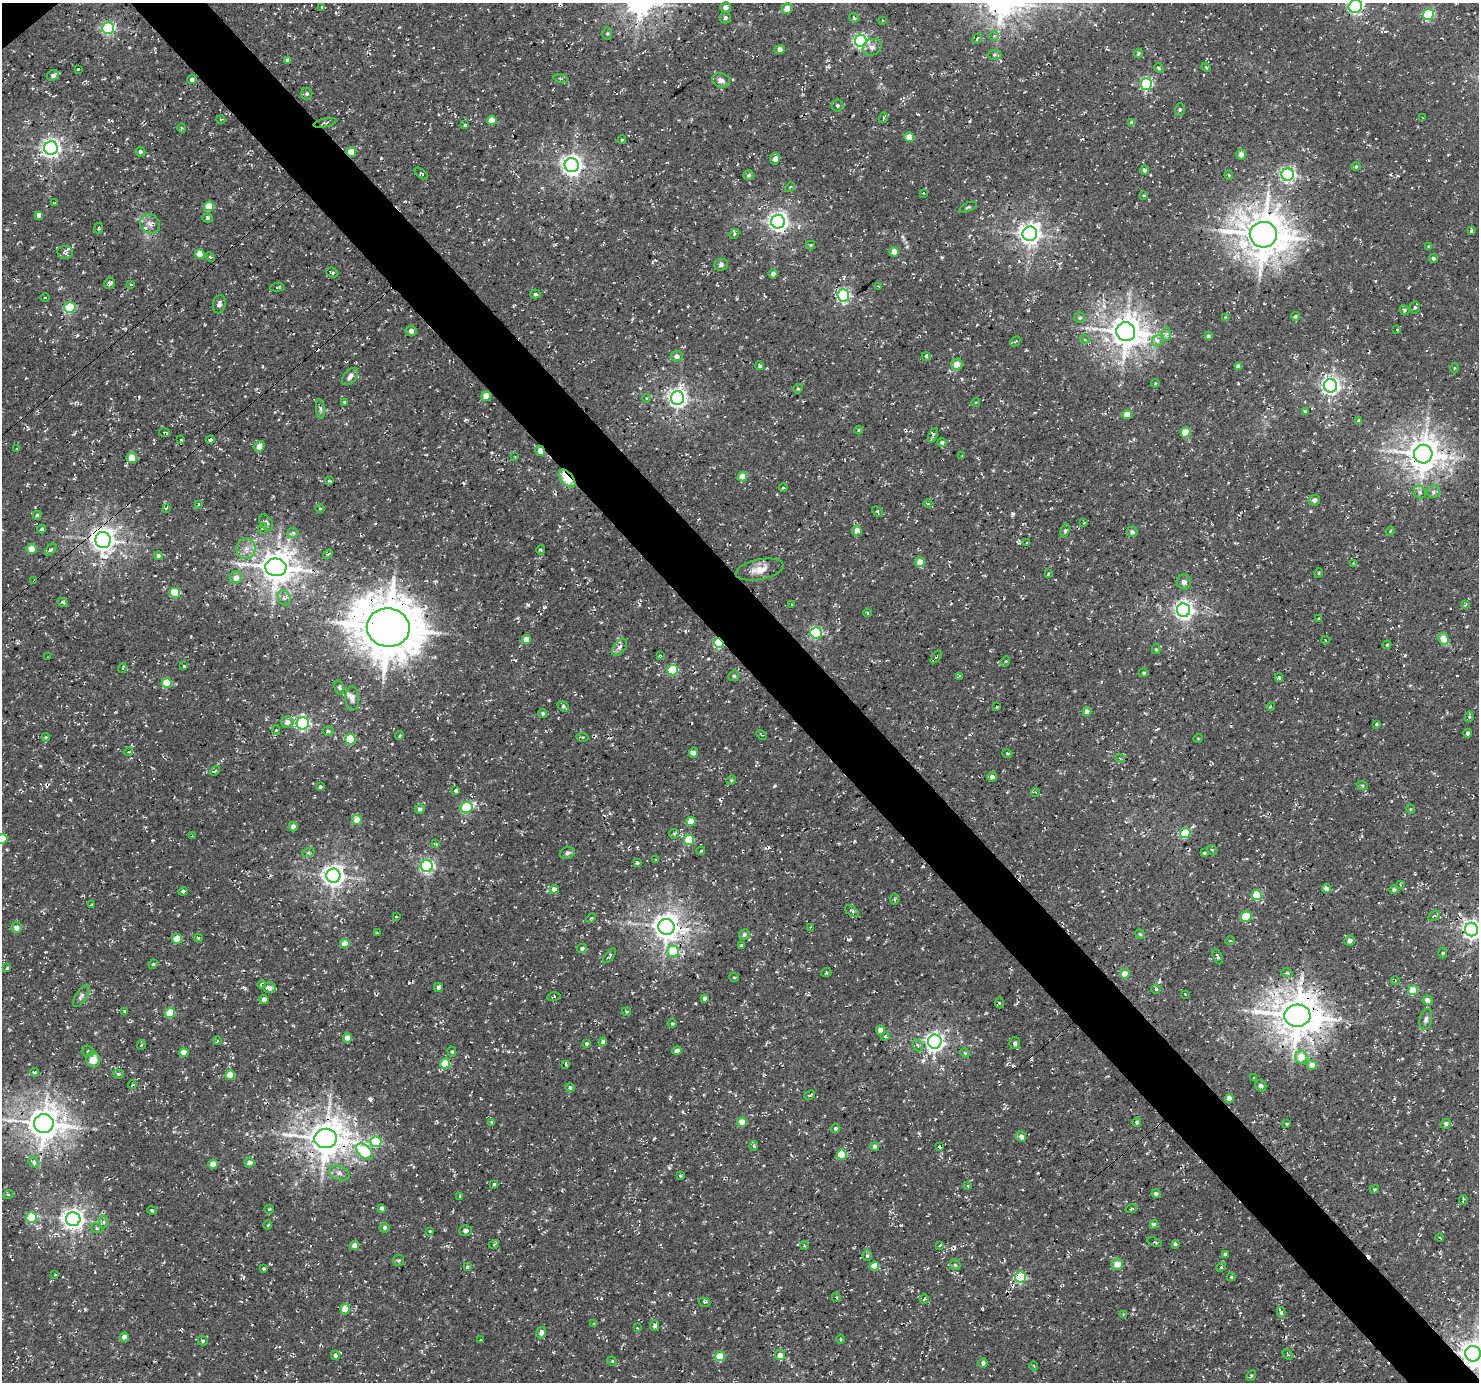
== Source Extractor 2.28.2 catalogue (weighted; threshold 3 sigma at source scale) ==
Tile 6 of 4 x 4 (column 2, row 2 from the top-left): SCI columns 1574-3050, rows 3072-4451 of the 6095 x 6076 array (HDU 1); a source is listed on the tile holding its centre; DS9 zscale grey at full resolution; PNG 1481 x 1384 px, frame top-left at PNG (2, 3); each listed source drawn as its Kron ellipse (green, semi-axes under 4 px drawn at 4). Shown black and unused: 5% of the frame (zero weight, under 3 of 4 exposures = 8% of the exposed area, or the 3 px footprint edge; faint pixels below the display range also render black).
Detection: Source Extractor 2.28.2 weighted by HDU 2 'WHT'; one run over the whole footprint, this tile lists its part. Background 5.15e-04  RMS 0.0023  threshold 0.0104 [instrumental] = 3 sigma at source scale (4.5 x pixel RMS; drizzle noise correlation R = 1.50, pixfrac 1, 0.0396/0.0396 arcsec/px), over >= 5 px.
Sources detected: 430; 9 cosmic-ray / hot-pixel residue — neither listed nor drawn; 3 inside a brighter listed object's ellipse — not listed separately; the other 418 listed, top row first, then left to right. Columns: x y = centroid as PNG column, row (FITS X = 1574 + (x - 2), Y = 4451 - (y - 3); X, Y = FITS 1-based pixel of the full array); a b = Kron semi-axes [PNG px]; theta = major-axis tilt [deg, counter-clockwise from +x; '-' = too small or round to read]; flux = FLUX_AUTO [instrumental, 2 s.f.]
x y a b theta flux
1355 6 7 6 - 52
322 7 4 3 - 0.29
725 7 5 5 - 1.2
787 8 5 5 - 2.4
1428 15 5 5 - 23
725 18 6 5 - 0.49
854 18 5 4 - 0.45
882 20 4 2 - 0.15
108 28 6 6 - 35
607 33 6 5 - 0.39
994 36 5 5 - 0.4
977 38 6 2 62 0.29
861 41 6 6 - 50
872 47 9 8 - 1.1
780 50 5 4 - 1
1138 53 5 4 - 0.37
994 55 7 5 1 0.45
288 60 4 4 - 1.1
1206 67 5 3 - 0.32
1159 68 5 3 - 0.3
78 69 3 2 - 0.2
53 75 6 5 - 0.9
561 78 7 3 -9 0.29
192 80 4 4 - 0.63
721 80 9 7 -18 1
1146 84 6 5 - 32
307 94 6 6 - 0.53
837 106 6 6 - 0.45
1180 110 6 5 - 0.43
883 118 5 3 - 0.26
1423 118 3 2 - 0.16
221 119 4 3 - 0.22
492 120 5 4 - 4.4
325 123 11 2 13 0.4
1132 123 4 4 - 0.99
465 125 4 4 - 0.33
181 128 5 3 - 0.23
909 137 5 4 - 3.2
622 140 4 4 - 0.22
51 148 7 7 - 99
140 152 5 4 - 0.53
351 152 5 5 - 2.8
1241 155 5 5 - 1.3
775 159 6 5 - 1.2
572 165 7 7 - 140
1356 166 4 4 - 0.29
1144 170 4 4 - 0.67
421 173 8 3 -39 0.24
749 175 5 4 - 0.49
1229 175 5 4 - 0.37
1288 175 6 6 - 56
790 187 5 3 - 0.28
923 193 3 2 - 0.17
1144 195 4 3 - 0.26
55 203 3 2 - 0.2
209 206 5 5 - 5.1
968 207 9 3 21 0.32
39 215 4 4 - 0.94
207 218 5 4 - 0.49
778 222 7 7 - 110
150 224 10 9 - 1.3
98 228 5 3 - 0.29
1471 231 4 3 - 0.4
734 234 5 4 - 0.38
1030 234 7 7 - 160
1263 235 13 13 - 740
810 245 5 4 - 0.27
1428 246 4 3 - 0.21
65 252 8 6 -8 0.82
894 252 5 4 - 2.8
200 254 5 5 - 5.5
210 257 5 3 - 0.24
1433 258 4 4 - 0.5
721 265 7 6 - 0.64
332 273 6 4 -23 0.33
773 274 4 4 - 0.71
110 283 6 5 - 0.6
131 284 4 2 - 0.18
879 286 3 2 - 0.2
277 287 7 3 6 0.24
535 294 5 4 - 0.39
843 295 6 6 - 38
45 298 5 3 - 0.18
219 304 9 6 77 0.71
1415 307 6 5 - 0.46
70 308 5 5 - 21
1404 310 5 4 - 0.4
1295 316 4 3 - 0.3
1225 317 4 3 - 0.18
1080 318 5 5 - 0.43
1397 329 3 2 - 0.21
411 331 5 5 - 0.84
1126 332 9 9 - 420
1167 334 7 4 89 0.56
1208 336 4 4 - 0.53
1085 340 5 3 - 0.26
1015 341 5 3 - 0.25
1158 341 6 5 - 0.74
677 356 6 5 - 1.2
926 356 4 3 - 0.26
957 364 6 5 - 2.3
760 366 4 4 - 0.47
1238 366 4 4 - 0.93
1454 368 5 3 - 0.21
350 376 10 6 49 1
1155 383 4 3 - 0.25
1330 386 7 6 - 93
798 389 5 4 - 0.3
486 396 4 4 - 3.9
646 398 4 3 - 0.21
678 398 7 6 - 110
345 402 4 3 - 0.35
976 402 4 3 - 0.16
320 409 9 4 -85 0.56
1305 411 4 4 - 0.35
1127 415 4 4 - 3.2
1359 421 4 4 - 0.73
858 430 4 3 - 0.21
1186 432 5 5 - 5.6
165 433 5 2 - 0.26
933 435 8 3 67 0.49
181 440 4 2 - 0.18
210 440 4 3 - 0.45
942 442 4 4 - 0.49
259 446 6 5 - 1.6
16 449 3 2 - 0.17
540 451 5 4 - 2
1423 454 9 9 - 410
962 456 3 2 - 0.2
515 457 2 2 - 0.13
132 458 5 5 - 3.5
742 477 4 4 - 4
567 478 11 6 -50 13
330 481 3 3 - 0.34
783 488 4 3 - 0.24
1420 492 6 5 - 0.53
1434 492 6 6 - 0.62
1314 500 6 5 - 1
199 504 3 2 - 0.2
928 504 4 3 - 0.23
166 508 4 2 - 0.18
320 509 5 3 - 0.23
877 512 6 4 -44 0.29
37 515 4 4 - 0.33
266 522 9 6 -57 0.76
1084 523 3 2 - 0.19
263 528 5 3 - 0.29
42 529 4 3 - 0.37
857 530 5 5 - 2
1065 531 7 4 74 0.54
1390 531 4 3 - 0.2
1132 532 5 5 - 0.66
293 533 5 5 - 0.44
103 540 8 7 - 220
1026 543 3 2 - 0.18
31 549 5 5 - 2.8
246 549 10 9 - 1.9
51 550 7 4 46 0.51
541 550 5 3 - 0.28
328 554 5 3 - 0.29
158 556 4 4 - 0.51
920 562 4 4 - 4
1353 563 3 2 - 0.19
276 567 10 9 - 420
760 570 24 10 12 2.8
1319 573 5 3 - 0.22
1048 574 4 3 - 0.29
236 578 6 6 - 1.7
34 581 3 3 - 0.19
1184 582 7 7 - 0.96
175 593 5 5 - 10
284 598 8 6 -68 0.83
63 602 6 3 -24 0.33
792 605 3 2 - 0.29
1465 605 3 3 - 0.32
1183 610 7 6 - 100
867 613 4 3 - 0.23
1319 618 3 3 - 0.21
388 628 21 19 -9 1100
816 633 5 5 - 25
526 639 4 4 - 3.6
1444 639 6 5 - 5
1325 640 4 2 - 0.16
719 643 5 4 - 19
1387 645 4 3 - 0.24
619 647 10 5 51 0.79
1156 649 5 4 - 0.33
660 655 4 3 - 0.25
48 657 3 2 - 0.14
936 657 7 3 52 0.27
1006 661 5 3 - 0.2
184 666 4 4 - 0.28
123 668 5 3 - 0.26
672 670 5 5 - 16
1143 673 4 3 - 0.3
734 676 5 5 - 0.32
959 676 3 2 - 0.38
1279 678 4 3 - 0.38
167 683 5 5 - 7.6
339 687 7 4 -77 0.6
352 698 12 6 -87 0.96
563 706 6 4 -35 0.42
997 707 4 2 - 0.17
1271 707 4 3 - 0.25
1087 712 4 4 - 2.1
542 713 4 4 - 0.39
1469 717 5 4 - 0.52
287 722 6 5 - 1.3
303 723 6 6 - 42
1376 724 4 3 - 0.29
276 730 5 4 - 0.36
328 731 5 4 - 0.37
1467 733 4 4 - 0.61
762 735 5 3 - 0.24
399 736 4 3 - 0.28
46 737 4 4 - 0.26
582 737 6 2 -9 0.37
1198 738 5 3 - 0.17
350 739 5 5 - 12
128 752 4 3 - 0.2
693 753 5 4 - 1
1007 753 5 3 - 0.23
1120 758 5 4 - 0.29
215 771 6 3 37 0.26
992 777 5 4 - 0.84
731 780 5 4 - 0.31
1362 785 6 3 -19 0.26
320 787 3 3 - 0.34
456 790 3 3 - 0.43
1035 792 4 3 - 0.22
467 808 6 5 - 20
420 809 5 4 - 0.65
1410 809 4 3 - 0.19
357 820 5 5 - 3.5
691 821 5 4 - 3.9
293 827 4 4 - 1.3
1185 833 5 5 - 9.7
674 834 5 4 - 0.29
192 836 3 3 - 0.17
2 839 5 5 - 4.9
689 840 5 5 - 11
436 844 4 4 - 0.24
1212 850 5 4 - 0.29
701 851 4 3 - 0.25
308 853 6 4 18 0.35
567 853 8 5 18 0.51
1204 853 3 3 - 0.35
656 859 4 2 - 0.17
637 863 3 3 - 0.47
427 866 6 6 - 44
333 876 7 7 - 170
1400 885 4 3 - 0.21
554 889 4 4 - 1.2
1327 889 4 4 - 1.6
1394 890 4 4 - 0.59
183 891 4 3 - 0.54
1257 895 5 5 - 8.4
894 899 6 3 -90 0.27
91 905 3 2 - 0.19
852 911 8 4 -36 0.46
1434 916 6 3 35 0.35
396 917 3 2 - 0.17
1246 917 5 5 - 8
591 918 5 4 - 0.3
666 927 8 8 - 290
810 927 4 4 - 0.21
16 928 5 5 - 1.6
1471 930 7 6 - 110
377 933 3 3 - 0.2
744 934 5 5 - 0.63
1140 934 5 4 - 0.24
198 938 4 3 - 0.34
177 939 5 5 - 3.9
1230 941 5 3 - 0.19
1349 941 5 5 - 0.76
345 944 5 4 - 3.7
741 945 4 4 - 0.3
582 948 5 4 - 0.55
673 951 6 6 - 6.3
1443 953 5 3 - 0.3
610 956 9 4 52 0.42
1217 956 8 3 -66 0.38
153 964 4 4 - 0.27
7 968 4 3 - 0.26
826 973 5 3 - 0.27
1287 973 5 3 - 0.29
1125 974 5 4 - 4
734 977 5 3 - 0.18
1395 980 4 3 - 0.21
262 985 4 4 - 0.67
438 987 5 4 - 0.69
269 988 6 5 - 1.3
1156 989 5 5 - 0.34
1413 990 5 5 - 7
1185 994 3 2 - 0.16
81 996 13 5 57 0.78
554 997 6 3 13 0.26
704 998 4 3 - 0.64
264 999 4 4 - 1.3
1427 1000 5 5 - 1.3
999 1003 5 3 - 0.3
125 1011 4 3 - 0.38
627 1011 4 2 - 0.23
170 1013 5 5 - 7.6
1297 1016 13 11 4 680
1426 1019 10 6 78 0.8
672 1023 5 3 - 0.26
881 1030 4 4 - 1.8
885 1036 4 4 - 0.29
347 1038 4 4 - 2.4
217 1041 4 3 - 0.17
603 1042 4 4 - 0.66
935 1042 7 6 - 100
1015 1043 6 5 - 0.7
586 1044 4 4 - 0.39
141 1045 5 3 - 0.26
918 1045 6 5 - 0.57
88 1051 6 5 - 0.59
677 1051 4 4 - 1.5
452 1052 5 4 - 0.36
184 1053 4 4 - 3.2
965 1053 5 4 - 0.29
1301 1057 6 6 - 4.3
93 1060 8 7 - 2.6
445 1064 5 5 - 7.3
566 1064 3 2 - 0.28
1312 1065 5 5 - 2
35 1072 4 4 - 0.42
118 1074 5 4 - 0.33
230 1075 5 4 - 5.4
1254 1078 3 2 - 0.22
132 1085 4 3 - 0.18
1261 1086 6 5 - 0.61
570 1088 5 4 - 0.51
810 1095 5 3 - 0.43
1229 1098 4 4 - 2.2
492 1122 4 3 - 0.3
742 1122 5 4 - 4.3
1137 1122 4 4 - 0.39
44 1124 10 9 - 440
1287 1124 4 3 - 0.25
1446 1124 5 5 - 0.8
835 1128 4 4 - 0.44
1021 1137 5 5 - 1.2
326 1138 11 9 6 510
376 1142 5 5 - 15
754 1146 5 3 - 0.38
939 1146 4 3 - 0.59
875 1147 4 4 - 0.87
365 1152 10 6 -44 11
842 1155 5 5 - 9.7
34 1162 6 4 -50 0.44
249 1163 5 5 - 1.4
213 1164 4 4 - 3.5
339 1173 10 6 -25 1.1
680 1176 3 2 - 0.23
494 1184 4 3 - 0.31
968 1186 4 3 - 0.22
1374 1189 4 3 - 0.28
1156 1194 4 4 - 0.49
8 1195 5 3 - 0.3
460 1196 4 3 - 0.37
1463 1200 5 2 - 0.26
382 1208 4 4 - 0.67
269 1209 5 2 - 0.23
1131 1209 6 4 18 0.26
152 1211 5 3 - 0.27
31 1218 5 5 - 12
73 1219 7 7 - 150
103 1222 6 4 -88 0.54
1154 1224 4 4 - 0.41
268 1225 5 3 - 0.22
97 1228 6 4 -22 0.41
385 1228 5 5 - 0.47
429 1231 3 2 - 0.23
466 1231 6 5 - 0.77
1440 1238 4 2 - 0.26
1155 1242 7 3 -18 0.28
494 1244 5 3 - 0.23
1175 1244 4 4 - 0.39
355 1245 4 4 - 1.8
804 1245 4 4 - 0.23
940 1245 3 2 - 0.41
1225 1254 4 3 - 0.41
867 1256 5 4 - 0.38
398 1260 5 5 - 0.44
1117 1264 6 5 - 2.3
955 1265 6 4 -44 0.36
874 1266 5 4 - 3.8
467 1267 4 3 - 0.46
1221 1267 5 4 - 0.27
264 1269 3 3 - 0.32
55 1275 4 2 - 0.17
1020 1277 5 5 - 20
1231 1277 4 4 - 0.34
836 1297 5 3 - 0.25
924 1299 5 2 - 0.18
704 1302 6 3 -14 0.36
345 1309 5 4 - 4.8
1281 1312 5 4 - 0.48
1123 1314 3 2 - 0.15
594 1324 4 3 - 0.44
655 1326 5 4 - 0.71
637 1328 3 2 - 0.25
541 1333 6 5 - 1.1
124 1337 4 4 - 1.3
840 1339 5 3 - 0.24
480 1340 3 2 - 0.19
203 1341 5 4 - 0.42
1288 1354 6 3 -47 0.26
1473 1354 8 7 - 240
335 1355 5 4 - 0.58
780 1355 5 5 - 1.6
720 1356 5 5 - 5.9
612 1361 5 4 - 0.22
983 1363 5 4 - 0.65
1034 1366 4 3 - 0.18
1251 1376 6 4 63 0.31
Overlapping masked pixels (flux is a lower limit): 17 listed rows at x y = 351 152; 1263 235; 486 396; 165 433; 210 440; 540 451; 567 478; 103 540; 34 581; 388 628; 719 643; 333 876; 262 985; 1297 1016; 326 1138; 1020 1277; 1473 1354
Isophote crosses this tile's border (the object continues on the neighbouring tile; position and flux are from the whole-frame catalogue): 4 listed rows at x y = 1355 6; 2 839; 1471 930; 1473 1354
Unlisted compact peaks at least as high as the median listed source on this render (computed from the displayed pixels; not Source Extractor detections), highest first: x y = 901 1225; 528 605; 370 1099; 1013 514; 544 607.